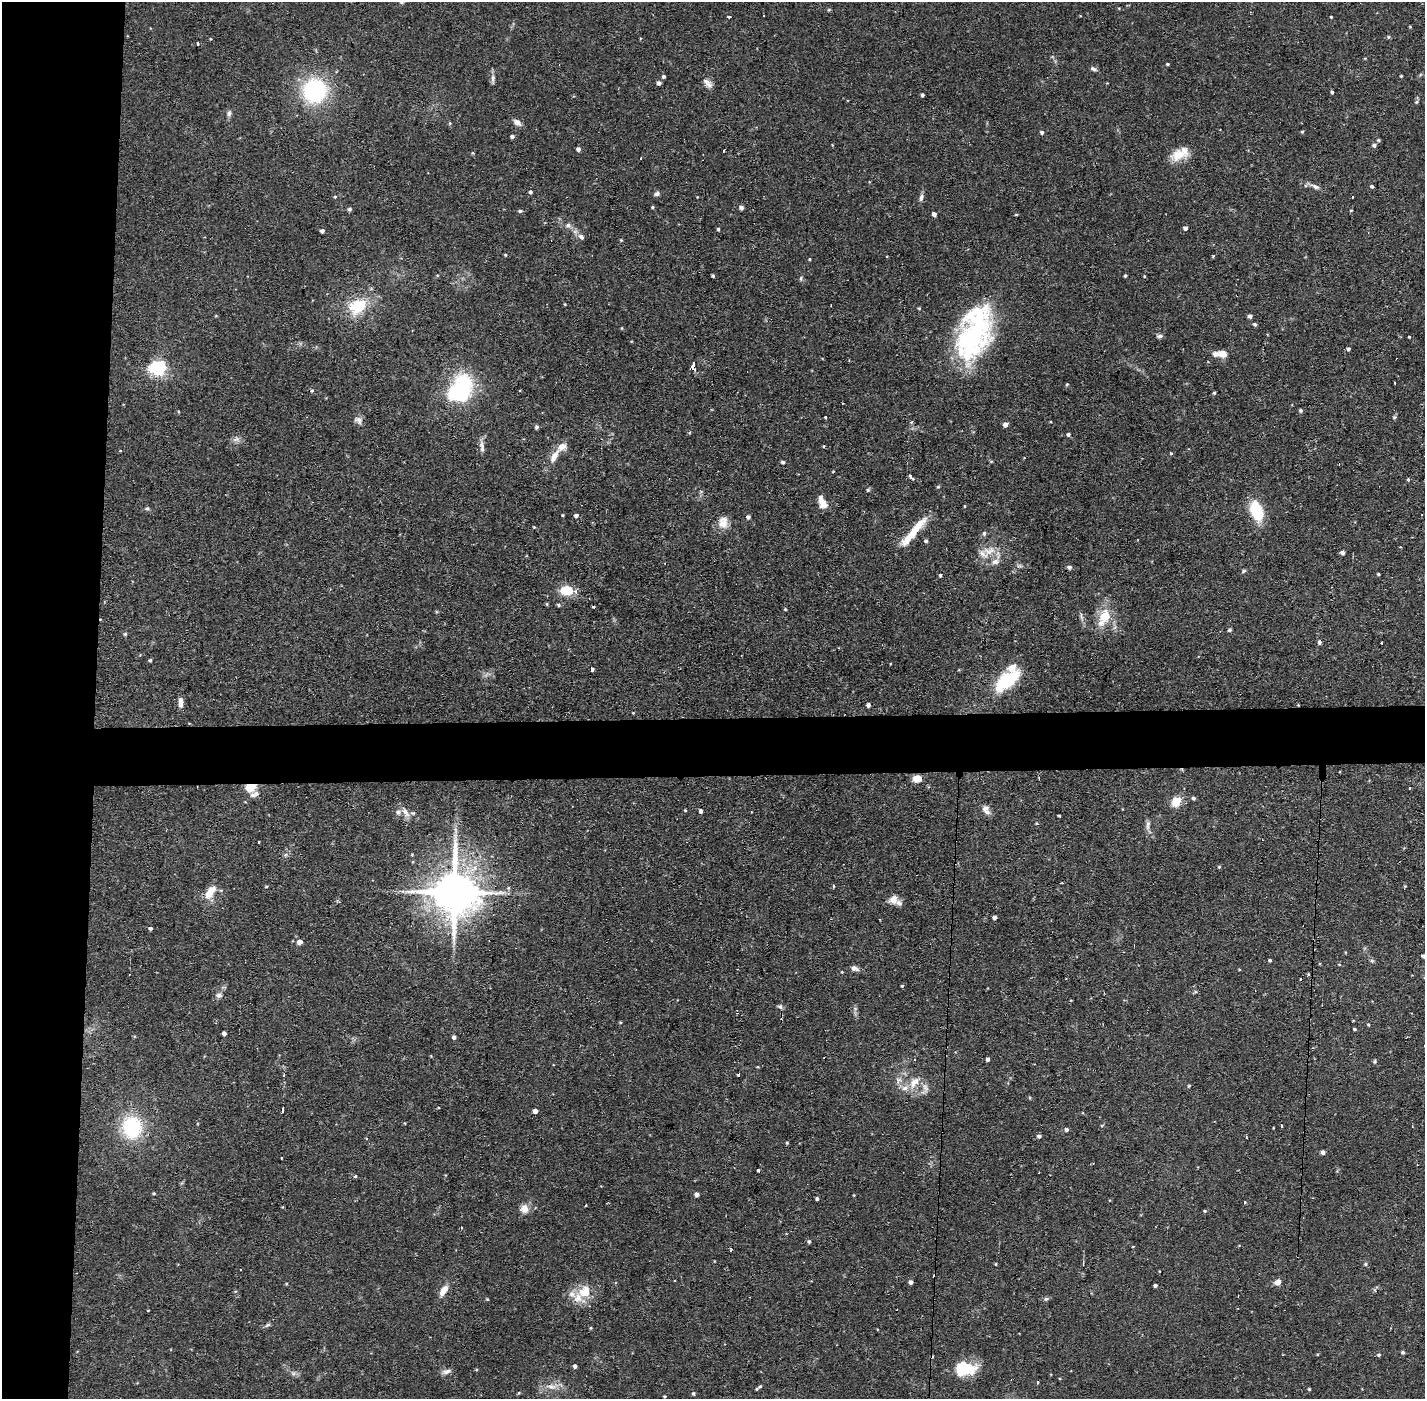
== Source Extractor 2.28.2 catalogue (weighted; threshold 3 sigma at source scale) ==
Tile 4 of 3 x 3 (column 1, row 2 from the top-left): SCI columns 1-1423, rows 1451-2847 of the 4269 x 4299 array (HDU 1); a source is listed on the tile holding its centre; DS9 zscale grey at full resolution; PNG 1427 x 1401 px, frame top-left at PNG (2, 2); no overlay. Shown black and unused: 11% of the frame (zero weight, under 2 of 3 exposures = <1% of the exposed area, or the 3 px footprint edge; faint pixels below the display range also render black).
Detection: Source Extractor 2.28.2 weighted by HDU 2 'WHT'; one run over the whole footprint, this tile lists its part. Background 0.0754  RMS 0.0063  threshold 0.0282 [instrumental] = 3 sigma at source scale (4.5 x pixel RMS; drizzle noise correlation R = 1.50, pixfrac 1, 0.05/0.05 arcsec/px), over >= 5 px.
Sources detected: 239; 3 inside a brighter object's white glare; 5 cosmic-ray / hot-pixel residue — not listed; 13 inside a brighter listed object's ellipse — not listed separately; the other 218 listed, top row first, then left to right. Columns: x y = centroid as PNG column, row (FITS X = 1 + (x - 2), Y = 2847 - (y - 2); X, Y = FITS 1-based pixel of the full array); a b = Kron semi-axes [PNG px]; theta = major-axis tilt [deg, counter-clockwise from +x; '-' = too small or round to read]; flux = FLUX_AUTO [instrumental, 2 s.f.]
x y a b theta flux
402 2 6 5 - 1.1
1331 17 3 3 - 0.59
1410 27 4 3 - 0.48
1388 37 5 4 - 0.85
198 43 3 3 - 1.7
1167 64 4 3 - 0.75
1093 69 8 5 -20 1.6
664 76 4 4 - 1.3
1401 76 3 3 - 0.6
493 79 14 5 -89 2.2
659 83 4 4 - 2.2
710 85 13 6 -86 3.2
315 91 25 25 - 63
1332 92 4 3 - 1.1
922 95 4 3 - 1.2
1416 102 5 5 - 0.93
229 113 8 6 82 1.9
517 122 11 7 -35 2.9
450 123 5 3 - 0.6
1302 131 4 3 - 0.77
1042 132 5 4 - 1.4
512 137 4 3 - 1.6
1378 140 5 4 - 0.87
1374 145 5 5 - 1.8
578 149 4 4 - 2
724 151 3 2 - 0.67
1179 155 22 14 22 11
1372 186 4 4 - 1.1
1315 187 13 6 -27 2.8
530 192 4 4 - 1.2
657 194 7 5 14 1.8
335 197 4 3 - 0.74
921 197 11 5 80 2.1
1352 197 3 2 - 0.77
652 207 4 3 - 0.78
741 208 5 4 - 1.5
350 209 5 5 - 1.3
520 211 5 4 - 1
934 214 4 4 - 2.6
1016 215 5 3 - 0.55
568 225 8 7 - 2.1
1185 228 4 4 - 2.1
718 229 4 3 - 1.1
322 231 4 4 - 1.9
581 237 10 7 -42 2.4
621 240 4 4 - 0.56
505 255 4 3 - 0.66
1213 256 4 4 - 0.55
809 259 3 3 - 0.57
713 276 3 3 - 0.97
1125 276 3 3 - 0.9
801 278 7 4 88 0.93
565 304 3 3 - 0.53
358 306 25 18 35 22
919 308 4 4 - 0.61
1250 316 4 4 - 2
1255 324 4 4 - 1.2
622 328 4 3 - 0.46
1160 336 7 5 2 1.6
1409 337 3 2 - 0.54
972 339 50 39 79 92
1348 349 4 4 - 1.2
1222 354 9 6 -7 7.4
693 366 7 3 83 300
158 368 6 6 - 200
1067 384 5 4 - 0.62
312 391 5 4 - 1
1214 393 4 4 - 0.86
459 394 29 19 -7 41
1301 410 4 4 - 1.1
826 417 3 3 - 1.7
1395 417 5 3 - 0.8
358 420 12 8 -29 2.7
1005 424 5 4 - 3.2
536 427 5 5 - 1.3
1068 434 5 5 - 1.1
236 439 11 6 6 2.5
482 446 18 5 -87 3
824 446 3 3 - 0.89
1171 453 4 4 - 0.58
554 456 21 8 60 7.3
783 462 4 3 - 1.5
833 471 4 2 - 0.42
910 476 5 3 - 2.9
1408 479 3 3 - 1.4
938 487 4 4 - 0.75
868 490 6 4 62 0.99
822 505 11 6 -87 11
147 508 6 4 0 0.95
1256 511 20 11 -71 26
563 515 4 3 - 0.53
576 515 4 4 - 1.6
748 517 5 5 - 1.7
723 523 16 11 -48 6.6
534 527 3 3 - 0.51
913 532 44 8 50 18
984 533 6 5 - 1.5
926 541 4 4 - 1.3
989 551 21 11 12 8.8
1342 553 4 4 - 1.8
995 562 11 8 13 3.6
1019 566 8 4 -7 1.3
1069 567 5 4 - 1.8
1243 571 6 4 29 1
1378 574 3 3 - 0.82
940 575 4 4 - 0.96
566 590 13 10 -3 14
558 605 5 4 - 0.94
594 607 3 3 - 1.3
785 609 4 3 - 0.61
1104 617 25 14 65 15
1229 630 5 4 - 1
125 634 5 5 - 0.81
1319 642 5 4 - 1.5
1382 642 3 3 - 1.3
150 660 4 4 - 0.9
592 669 4 3 - 6.5
1007 680 29 13 38 38
181 703 11 6 -87 3.5
868 705 4 4 - 2.2
633 713 4 3 - 0.46
917 779 8 6 18 7.7
250 787 11 9 16 10
1409 788 3 2 - 0.82
1193 798 4 4 - 1.4
1176 802 10 8 53 10
685 810 3 3 - 0.52
700 811 4 3 - 1.8
405 812 15 7 -54 4.9
987 812 11 7 -40 2.9
1059 816 3 2 - 0.7
1148 825 15 5 86 2.5
456 830 7 4 -70 1.6
259 842 3 3 - 1.1
412 855 4 4 - 0.57
1219 867 4 4 - 0.72
1062 883 3 2 - 0.51
266 886 4 3 - 0.62
833 886 4 3 - 0.67
210 892 20 9 56 8.6
455 892 15 12 -89 2900
893 899 13 11 34 4.8
995 917 4 3 - 2.1
150 928 4 4 - 1.4
299 942 4 4 - 4.3
1423 956 4 3 - 1.4
1270 960 3 3 - 0.91
1372 961 6 4 -44 1
1339 964 5 3 - 0.54
854 968 9 5 -21 3.1
1239 969 4 3 - 0.49
842 972 4 3 - 0.43
1308 974 3 3 - 0.6
1300 979 3 2 - 0.58
902 986 4 3 - 0.66
219 995 9 8 - 2.3
780 1006 6 5 - 1.4
855 1008 6 4 -19 0.92
620 1022 5 3 - 0.57
1368 1025 4 3 - 0.77
1354 1029 4 3 - 0.73
224 1033 4 4 - 2.1
454 1037 4 4 - 1.7
988 1059 4 3 - 1.8
1374 1061 5 4 - 0.91
284 1075 4 2 - 0.65
738 1075 4 3 - 1.5
898 1080 9 8 - 2.9
914 1083 19 11 51 8.2
1189 1086 5 4 - 0.66
925 1088 15 7 -76 3.4
1030 1098 5 3 - 0.63
282 1111 5 3 - 0.88
535 1111 5 4 - 2.9
1102 1125 5 3 - 0.6
1281 1125 3 2 - 0.93
132 1127 20 18 -83 45
1273 1128 3 2 - 0.41
1066 1130 4 4 - 1.6
1039 1136 4 4 - 1.6
787 1143 3 3 - 0.69
1323 1152 4 4 - 2.4
281 1158 3 2 - 0.76
757 1170 3 3 - 11
355 1176 4 4 - 0.93
154 1193 4 3 - 0.7
697 1194 4 4 - 2.4
817 1199 3 3 - 1.4
1244 1202 3 3 - 1.1
586 1205 3 2 - 0.68
524 1209 11 10 - 5.3
1205 1211 4 3 - 0.81
461 1228 3 2 - 1.1
809 1241 5 4 - 1.1
730 1250 3 2 - 1.1
996 1264 3 3 - 0.61
1365 1264 5 5 - 0.82
911 1282 4 4 - 2.3
1277 1282 7 6 - 3.9
1155 1285 3 3 - 1.3
443 1291 13 7 57 6.3
585 1291 22 16 62 13
487 1299 4 3 - 0.55
1046 1299 7 5 10 1.3
897 1310 3 2 - 0.85
268 1325 8 4 26 1.2
590 1328 5 3 - 0.61
1403 1352 4 4 - 1.1
1379 1355 4 4 - 1
575 1366 4 4 - 2
964 1369 24 14 5 23
447 1371 13 6 15 2.6
1038 1382 3 3 - 1.9
760 1386 5 4 - 0.83
551 1387 17 6 -7 4.8
1309 1389 3 3 - 0.73
693 1393 4 4 - 0.92
664 1396 4 3 - 0.6
Overlapping masked pixels (flux is a lower limit): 2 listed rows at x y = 250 787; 455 892
Isophote crosses this tile's border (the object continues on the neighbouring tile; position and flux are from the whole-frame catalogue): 2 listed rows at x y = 402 2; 1423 956